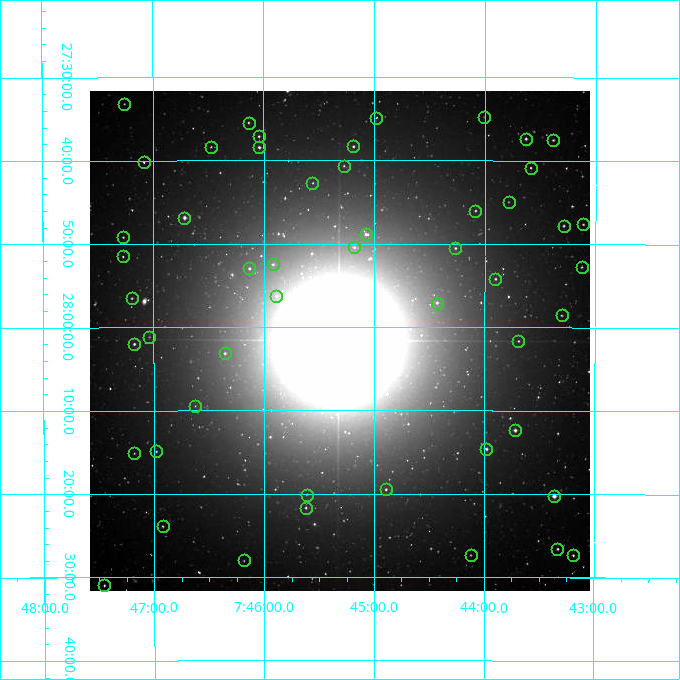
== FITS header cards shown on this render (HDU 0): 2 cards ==
NAXIS1  =                  500
NAXIS2  =                  500

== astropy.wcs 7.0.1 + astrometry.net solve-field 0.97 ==
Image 500 x 500 px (HDU 0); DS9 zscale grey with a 90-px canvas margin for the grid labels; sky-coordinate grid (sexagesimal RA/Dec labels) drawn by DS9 from the SOLVED WCS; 51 Tycho-2 reference stars matched to detected sources circled (green)
Header WCS: none
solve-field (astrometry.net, Tycho-2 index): SOLVED blind (the file carries no WCS)
Solved WCS: RA---TAN-SIP/DEC--TAN-SIP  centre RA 07:45:19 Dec +28:02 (116.33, +28.03 deg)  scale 7.2 arcsec/px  FOV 60.0' x 60.0'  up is +180 deg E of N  parity flipped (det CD > 0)
(file carries no celestial WCS; the grid is the blind solution)
Tycho-2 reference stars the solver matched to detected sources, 51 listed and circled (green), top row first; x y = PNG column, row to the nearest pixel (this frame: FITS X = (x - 90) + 1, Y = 500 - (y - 91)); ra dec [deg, ICRS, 3 dp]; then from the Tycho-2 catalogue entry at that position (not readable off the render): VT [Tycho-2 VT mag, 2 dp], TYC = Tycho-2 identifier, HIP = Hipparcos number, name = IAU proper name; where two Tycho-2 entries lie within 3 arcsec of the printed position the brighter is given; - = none
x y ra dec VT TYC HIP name
124 104 116.814 +27.553 12.15 1920-2048-1 - -
484 117 116.002 +27.579 12.27 1920-607-1 - -
376 118 116.245 +27.581 12.00 1920-614-1 - -
249 123 116.534 +27.591 11.10 1920-581-1 - -
259 136 116.511 +27.618 11.27 1920-881-1 - -
526 139 115.908 +27.623 10.42 1920-487-1 - -
553 140 115.846 +27.625 11.00 1920-482-1 - -
353 146 116.297 +27.639 11.11 1920-474-1 - -
211 147 116.619 +27.639 12.49 1920-252-1 - -
259 147 116.510 +27.641 10.29 1920-1983-1 - -
144 162 116.771 +27.670 11.94 1920-309-1 - -
344 166 116.319 +27.677 11.77 1920-381-1 - -
531 168 115.897 +27.681 11.54 1920-343-1 - -
312 183 116.390 +27.711 12.11 1920-1922-1 - -
509 202 115.946 +27.749 12.14 1920-135-1 - -
475 211 116.021 +27.767 11.32 1920-82-1 - -
184 218 116.679 +27.781 9.48 1920-229-1 - -
583 224 115.778 +27.794 11.74 1920-30-1 - -
564 226 115.822 +27.796 11.17 1920-27-1 - -
366 234 116.269 +27.814 10.20 1920-1-1 - -
123 237 116.818 +27.820 11.77 1920-1985-1 - -
354 247 116.295 +27.840 11.17 1920-34-1 - -
455 248 116.067 +27.842 11.28 1920-37-1 - -
123 256 116.819 +27.858 12.08 1920-2041-1 - -
273 264 116.479 +27.875 11.08 1920-2118-1 - -
582 267 115.781 +27.879 11.55 1920-93-1 - -
249 268 116.532 +27.883 10.76 1920-859-1 - -
495 279 115.976 +27.903 11.11 1920-110-1 - -
276 296 116.471 +27.938 11.84 1920-657-1 - -
132 298 116.799 +27.942 11.43 1920-246-1 - -
437 303 116.108 +27.951 10.83 1920-194-1 - -
562 315 115.825 +27.976 12.14 1920-235-1 - -
149 337 116.760 +28.019 12.33 1920-12-1 - -
518 341 115.923 +28.027 11.98 1920-300-1 - -
134 344 116.794 +28.033 10.90 1920-1932-1 - -
225 353 116.588 +28.052 11.43 1920-259-1 - -
195 406 116.656 +28.158 12.36 1924-630-1 - -
515 430 115.930 +28.206 9.96 1924-324-1 - -
486 449 115.995 +28.243 10.31 1924-126-1 - -
156 451 116.744 +28.248 11.75 1924-307-1 - -
134 453 116.795 +28.252 12.56 1924-417-1 - -
386 489 116.223 +28.325 11.49 1924-157-1 - -
307 495 116.403 +28.335 12.05 1924-193-1 - -
554 496 115.841 +28.337 8.95 1924-276-1 - -
306 508 116.406 +28.361 11.69 1924-777-1 - -
163 526 116.731 +28.398 11.92 1924-121-1 - -
557 549 115.833 +28.443 11.03 1924-271-1 - -
471 555 116.030 +28.456 12.79 1924-331-1 - -
573 555 115.797 +28.456 10.81 1924-315-1 - -
244 560 116.546 +28.467 12.01 1924-890-1 - -
104 585 116.864 +28.516 11.71 1924-226-1 - -